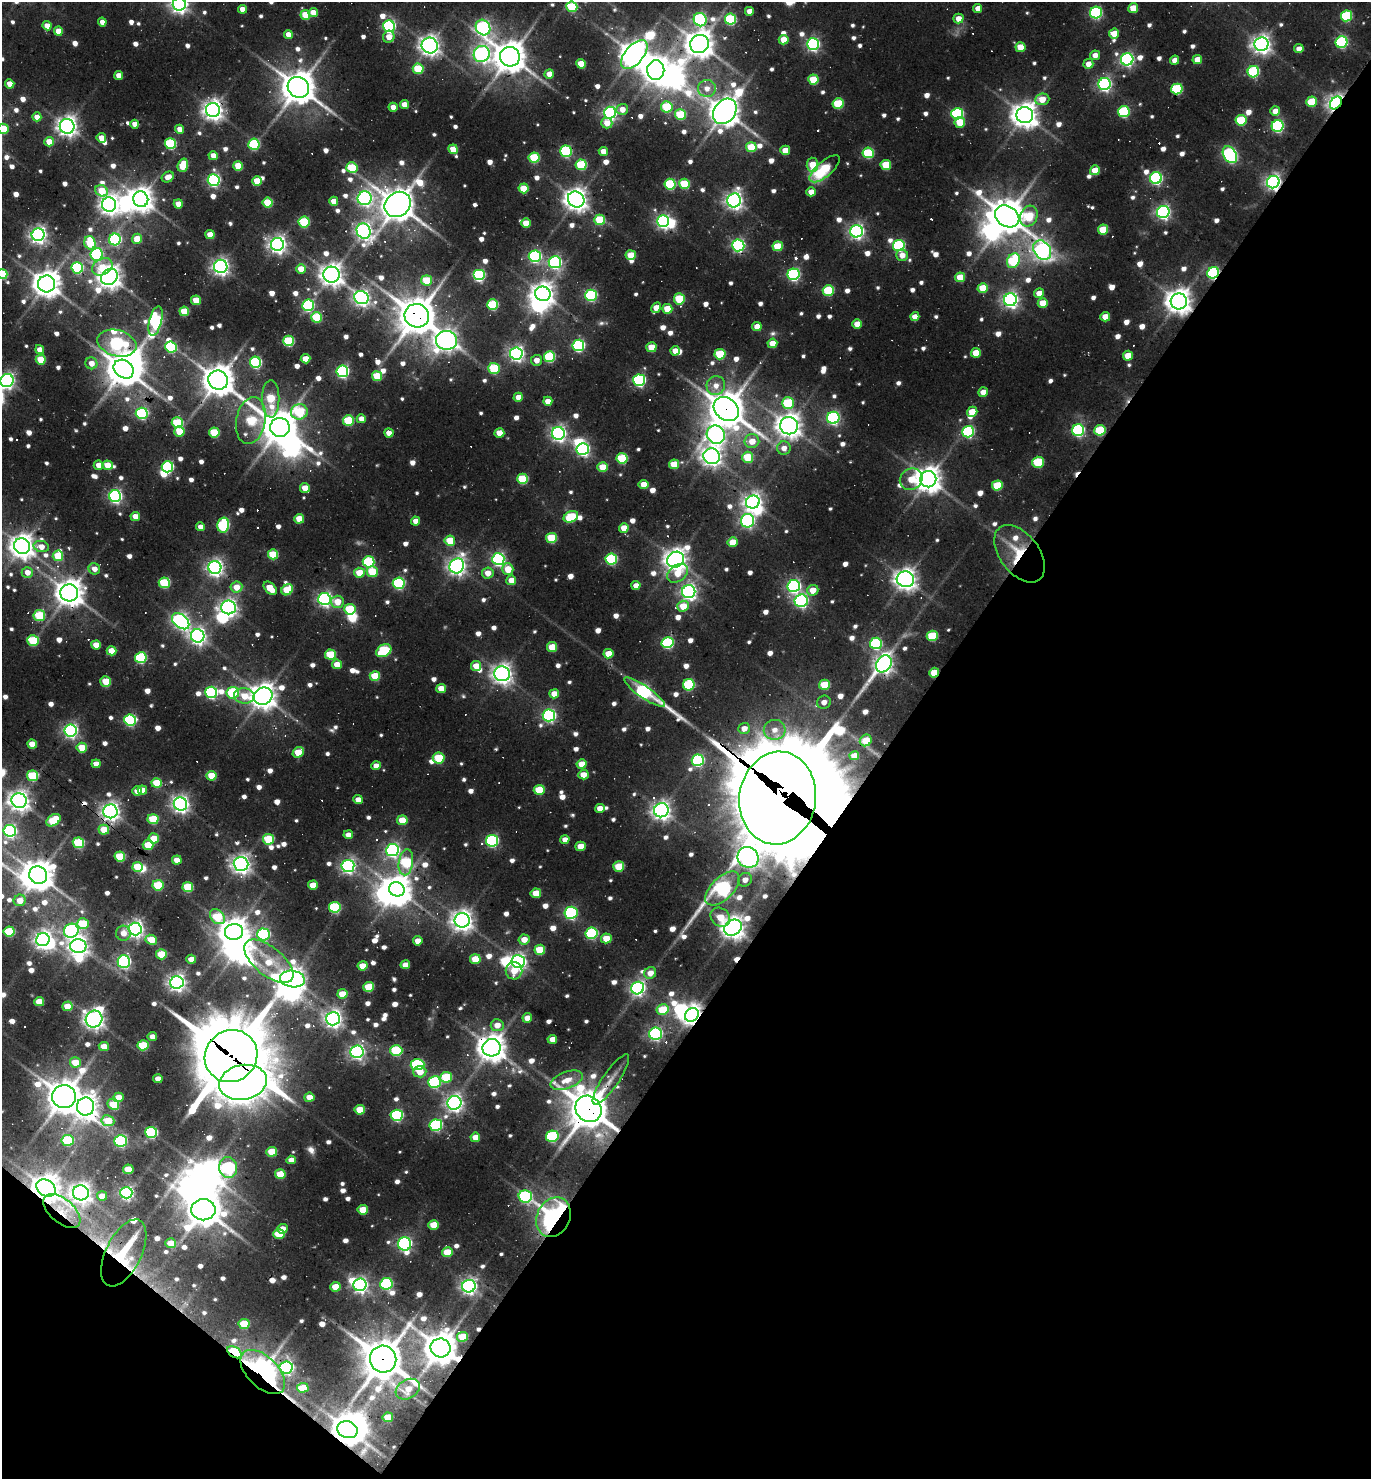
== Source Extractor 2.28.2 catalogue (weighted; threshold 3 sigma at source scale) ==
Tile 15 of 4 x 4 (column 3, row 4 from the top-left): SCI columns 3028-4396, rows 1-1477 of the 5913 x 5909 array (HDU 1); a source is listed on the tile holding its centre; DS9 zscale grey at full resolution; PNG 1373 x 1481 px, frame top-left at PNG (2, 2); each listed source drawn as its Kron ellipse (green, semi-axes under 4 px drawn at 4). Shown black and unused: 38% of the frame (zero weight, under 3 of 4 exposures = <1% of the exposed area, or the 3 px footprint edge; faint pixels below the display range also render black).
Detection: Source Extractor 2.28.2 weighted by HDU 2 'WHT'; one run over the whole footprint, this tile lists its part. Background 0.141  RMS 0.018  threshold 0.0821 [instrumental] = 3 sigma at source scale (4.5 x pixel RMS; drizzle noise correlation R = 1.50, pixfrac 1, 0.05/0.05 arcsec/px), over >= 5 px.
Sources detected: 1060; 5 too faint to see at this stretch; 31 inside a brighter object's white glare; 36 cosmic-ray / hot-pixel residue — neither listed nor drawn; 11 inside a brighter listed object's ellipse — not listed separately; of the other 977, all 500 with FLUX_AUTO >= 17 (the completeness limit of this list) listed and drawn (477 fainter detections not listed), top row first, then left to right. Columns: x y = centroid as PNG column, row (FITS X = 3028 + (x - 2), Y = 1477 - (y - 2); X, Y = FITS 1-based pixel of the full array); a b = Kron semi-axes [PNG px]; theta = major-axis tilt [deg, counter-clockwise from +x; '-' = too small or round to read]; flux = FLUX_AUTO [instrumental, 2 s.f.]
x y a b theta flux
179 4 6 6 - 920
572 7 5 5 - 110
978 8 4 4 - 18
1133 8 5 5 - 42
242 9 4 4 - 23
749 11 4 4 - 19
313 12 4 4 - 24
1096 13 6 6 - 290
305 15 5 5 - 57
1346 16 6 5 - 160
730 19 5 5 - 170
958 19 5 5 - 20
700 20 7 6 - 330
102 22 4 4 - 17
47 26 4 4 - 23
389 26 6 6 - 360
483 28 8 7 - 520
58 31 4 4 - 31
288 34 4 4 - 24
1114 34 5 5 - 32
389 37 6 5 - 22
784 40 5 4 - 36
1342 42 6 5 - 240
699 44 9 9 - 2800
813 44 6 6 - 420
1261 44 7 6 - 1100
430 45 8 8 - 1100
1021 47 5 5 - 46
1299 49 5 4 - 17
482 54 8 7 - 750
634 54 17 9 50 2500
1095 55 5 4 - 17
510 57 10 9 - 3600
1127 59 6 6 - 440
1175 60 5 4 - 18
1197 60 5 4 - 28
581 64 5 4 - 46
1088 64 5 5 - 19
418 69 5 5 - 90
656 70 10 8 89 2200
1253 72 6 5 - 190
549 74 4 4 - 22
119 75 4 4 - 22
813 80 5 5 - 72
10 84 5 4 - 23
1104 84 6 6 - 480
298 87 11 10 - 4200
707 88 9 8 - 19
1177 89 6 5 - 160
1042 99 7 5 6 34
1311 102 5 5 - 66
1336 103 7 5 50 870
838 104 5 5 - 110
404 105 4 4 - 24
393 107 4 4 - 22
667 107 6 5 - 100
622 109 6 5 - 20
213 110 7 7 - 1300
725 111 14 10 53 3600
1275 111 5 4 - 20
1124 112 6 5 - 180
610 113 6 6 - 560
680 114 5 5 - 100
957 114 6 5 - 240
1025 115 8 8 - 2300
37 117 4 4 - 20
1241 120 5 5 - 110
960 122 5 5 - 47
607 123 5 5 - 24
135 124 4 4 - 17
67 126 7 7 - 1200
1278 126 6 5 - 310
3 129 5 5 - 59
179 129 4 4 - 18
101 138 5 4 - 27
49 142 5 4 - 26
170 144 5 5 - 180
254 144 5 5 - 180
751 147 5 5 - 62
453 149 5 4 - 39
785 150 5 4 - 28
566 151 6 5 - 220
603 151 4 4 - 25
868 153 5 5 - 140
1230 155 9 6 -57 450
213 156 4 4 - 22
534 158 5 5 - 120
183 165 7 5 72 63
581 165 5 5 - 130
812 165 7 5 -85 40
886 165 5 5 - 71
238 166 5 4 - 56
352 168 5 5 - 100
825 169 19 7 41 93
1095 170 5 5 - 44
168 177 6 5 - 18
1156 178 6 6 - 320
214 180 6 5 - 420
257 181 5 5 - 50
1273 182 6 6 - 710
670 184 5 5 - 160
684 184 5 5 - 91
524 188 5 5 - 57
102 191 6 5 - 55
811 192 5 4 - 23
365 198 7 7 - 610
141 199 8 7 - 2100
576 200 8 7 - 1700
734 200 7 6 - 950
334 201 4 4 - 25
268 203 5 5 - 82
109 204 7 7 - 1300
178 204 4 4 - 25
398 204 14 11 40 4300
1163 212 6 6 - 560
1007 216 13 10 -34 4500
1029 216 11 8 66 95
600 220 5 5 - 87
663 221 6 6 - 500
304 222 5 5 - 140
526 223 5 4 - 32
1103 230 5 5 - 63
364 231 8 7 - 830
856 231 6 6 - 640
38 235 6 6 - 840
210 235 4 4 - 31
115 239 6 6 - 280
137 239 5 5 - 34
90 243 7 5 -74 83
277 244 6 6 - 970
738 245 6 6 - 410
899 245 6 5 - 240
778 246 5 5 - 62
1042 250 10 8 -53 730
97 254 6 6 - 270
631 255 5 5 - 53
902 255 6 5 - 20
535 256 6 6 - 330
1013 261 7 6 - 130
555 262 6 6 - 390
221 266 7 6 - 750
102 267 11 8 26 40
77 268 6 5 - 190
301 269 5 4 - 31
1213 273 6 5 - 240
2 274 5 5 - 87
793 274 6 5 - 360
331 275 8 8 - 1500
479 275 6 5 - 330
109 277 9 7 45 1800
960 277 5 5 - 40
426 280 5 5 - 67
46 284 8 8 - 2500
983 288 5 5 - 53
828 290 5 5 - 130
1039 293 5 4 - 25
543 294 8 7 - 1700
591 295 6 5 - 240
361 297 7 6 - 760
679 299 5 5 - 110
196 300 5 4 - 40
1010 300 6 6 - 730
1179 301 8 8 - 2200
1043 303 5 4 - 38
308 305 6 5 - 270
492 305 5 5 - 140
656 308 6 4 59 24
667 309 5 5 - 45
184 311 5 4 - 53
417 316 12 11 - 6000
316 317 5 5 - 100
915 317 4 4 - 18
1105 317 5 4 - 32
156 321 15 6 76 360
857 324 5 4 - 30
757 326 5 4 - 24
446 340 10 9 - 1100
289 341 5 5 - 150
117 343 20 13 -15 330
772 343 5 4 - 30
578 345 6 5 - 310
171 347 6 5 - 170
651 347 5 5 - 47
40 350 4 4 - 24
675 351 5 4 - 22
516 353 6 6 - 710
976 353 5 4 - 37
720 354 5 5 - 100
549 356 5 5 - 150
1128 356 5 4 - 37
41 359 5 5 - 57
305 359 5 4 - 35
536 360 5 5 - 17
255 362 6 5 - 230
91 363 6 6 - 20
494 368 6 5 - 100
124 369 11 8 -35 4000
342 371 6 6 - 360
377 376 5 5 - 59
218 380 10 9 - 3700
639 380 6 6 - 330
7 381 7 6 - 640
716 386 9 9 - 20
983 392 5 4 - 23
518 397 5 4 - 21
271 399 18 8 90 86
548 401 4 4 - 21
788 403 6 6 - 130
726 409 14 11 -38 5100
299 412 8 7 - 130
972 412 5 5 - 36
142 413 6 5 - 230
833 418 6 6 - 390
361 419 4 4 - 22
251 420 24 14 79 140
348 421 5 5 - 120
177 423 5 5 - 120
789 426 9 8 - 1800
280 427 10 9 - 4400
1078 430 6 6 - 300
1100 430 6 5 - 110
179 431 5 5 - 53
214 432 5 5 - 91
968 432 6 5 - 260
389 433 4 4 - 24
499 433 5 4 - 32
558 433 6 6 - 690
716 435 9 8 - 710
752 441 7 7 - 29
784 448 7 7 - 17
583 449 6 6 - 400
712 456 8 7 - 1300
748 457 5 5 - 74
622 458 5 5 - 130
1038 462 6 5 - 98
674 464 5 5 - 54
99 465 5 4 - 21
107 465 5 4 - 37
167 467 6 5 - 230
602 467 5 5 - 41
522 479 5 5 - 110
911 479 12 10 33 41
928 479 8 8 - 2400
644 485 5 4 - 33
997 485 5 5 - 75
305 488 5 4 - 30
115 496 6 6 - 460
753 502 7 6 - 1100
135 516 4 4 - 22
571 517 7 5 25 110
299 519 5 5 - 44
415 521 4 4 - 17
747 521 7 6 - 460
223 525 7 6 - 220
200 527 4 4 - 17
624 528 5 4 - 32
551 538 5 5 - 92
450 541 5 5 - 59
733 542 5 5 - 36
22 546 8 8 - 1900
41 547 8 5 -10 23
273 554 5 5 - 82
1020 554 33 19 -53 84
58 556 5 5 - 67
498 559 6 6 - 420
611 559 6 5 - 210
676 560 8 7 - 1800
369 562 6 5 - 200
457 566 8 7 - 890
215 568 6 6 - 820
94 569 6 5 - 19
508 569 6 5 - 35
27 572 5 5 - 20
372 572 5 5 - 72
359 573 5 5 - 46
488 573 6 5 - 22
678 573 11 8 37 31
905 579 9 8 - 1400
511 580 5 4 - 26
164 583 5 5 - 130
399 583 6 5 - 270
636 585 4 4 - 18
794 586 6 6 - 460
236 587 6 5 - 28
270 588 8 5 -44 47
287 590 6 5 - 71
813 590 6 5 - 28
689 592 6 6 - 650
69 593 9 8 - 2600
324 599 6 6 - 560
801 601 7 6 - 430
337 602 7 6 - 32
683 606 5 5 - 36
229 607 7 7 - 770
350 609 5 5 - 110
39 616 6 5 - 100
181 621 10 6 -40 720
198 636 7 6 - 830
932 636 6 5 - 100
33 640 6 5 - 110
667 643 6 5 - 230
876 643 6 6 - 240
96 645 5 4 - 29
552 647 5 5 - 53
111 651 5 4 - 38
384 651 8 6 31 150
330 654 5 5 - 83
608 654 5 4 - 36
141 658 5 5 - 200
337 664 5 4 - 28
884 664 9 7 54 1000
476 666 5 5 - 32
934 673 5 4 - 41
502 674 8 7 - 1200
375 676 5 5 - 67
106 681 5 5 - 39
689 685 6 5 - 150
825 685 5 5 - 65
441 688 5 4 - 30
211 692 6 5 - 310
644 692 24 6 -35 490
233 693 6 6 - 170
554 694 5 4 - 28
244 696 10 7 -6 36
263 696 10 8 23 2400
824 702 7 6 - 17
549 715 6 6 - 420
130 720 6 5 - 270
744 728 6 5 - 18
70 730 6 6 - 570
775 730 11 10 - 23
866 740 6 5 - 54
32 744 5 4 - 29
82 748 5 5 - 55
298 752 6 5 - 47
854 756 5 4 - 28
439 758 6 5 - 83
698 760 6 6 - 300
96 764 4 4 - 19
582 764 5 4 - 34
376 766 5 4 - 19
583 775 5 4 - 29
32 776 6 5 - 110
211 776 5 5 - 57
157 783 5 5 - 65
142 790 5 4 - 19
539 790 5 5 - 70
137 791 5 4 - 23
778 798 46 38 82 29000
358 800 5 4 - 19
19 801 8 7 - 1300
180 804 7 6 - 890
600 808 5 4 - 20
661 810 7 7 - 1100
110 811 7 7 - 990
153 819 5 5 - 91
53 820 8 5 34 94
402 820 5 5 - 49
104 830 5 5 - 42
10 831 6 6 - 410
348 835 4 4 - 18
154 838 5 5 - 45
268 839 5 5 - 88
565 839 5 4 - 17
492 841 6 6 - 330
78 843 6 5 - 130
148 845 5 5 - 56
580 846 5 4 - 34
392 850 6 6 - 480
120 856 5 5 - 83
748 857 11 10 - 1000
177 860 5 4 - 28
406 862 13 7 81 140
241 864 7 7 - 1000
348 866 6 6 - 590
138 867 5 5 - 76
619 867 5 5 - 69
38 875 9 8 - 3300
745 880 7 6 - 18
158 885 5 5 - 90
313 885 5 4 - 32
188 887 5 5 - 100
722 888 21 11 44 690
397 889 8 7 - 2700
536 893 5 4 - 39
20 900 6 5 - 28
335 907 6 5 - 170
571 913 6 6 - 300
217 917 8 6 -47 79
720 917 10 8 -43 37
462 920 7 7 - 1400
83 924 6 5 - 86
733 928 9 7 32 1800
135 929 6 6 - 920
9 931 5 5 - 120
71 931 7 7 - 440
234 932 9 8 - 2800
123 933 7 7 - 19
592 933 6 5 - 220
263 934 6 6 - 300
606 938 5 5 - 41
524 939 5 5 - 23
43 940 7 6 - 1000
151 940 6 5 - 49
418 941 4 4 - 22
78 946 8 7 - 1200
540 950 5 5 - 70
161 954 5 5 - 57
191 959 5 4 - 24
475 959 5 5 - 49
269 961 29 14 -39 67
124 962 6 6 - 400
518 962 7 6 - 800
405 965 5 4 - 20
363 966 5 4 - 35
514 971 8 8 - 26
650 973 6 5 - 20
292 979 12 8 -9 1800
177 982 6 6 - 960
369 987 5 5 - 71
638 988 7 6 - 620
342 994 5 4 - 39
39 1002 5 4 - 41
67 1006 5 5 - 38
663 1010 6 5 - 74
692 1015 7 6 - 1600
527 1018 5 4 - 20
94 1019 9 8 - 1100
333 1019 7 6 - 960
497 1025 6 6 - 22
655 1034 6 6 - 430
152 1037 4 4 - 19
552 1039 5 4 - 19
143 1045 5 5 - 89
104 1046 5 4 - 25
492 1048 9 8 - 2500
396 1050 6 5 - 150
357 1052 6 6 - 600
231 1056 27 25 42 18000
75 1062 5 5 - 45
418 1065 7 5 5 280
420 1072 6 5 - 28
446 1077 6 5 - 110
158 1079 5 4 - 19
611 1079 30 8 56 25
567 1080 17 8 20 31
243 1082 24 17 11 1800
434 1082 6 6 - 220
64 1097 12 11 - 4600
119 1097 5 4 - 25
309 1097 5 4 - 26
454 1103 7 7 - 860
113 1104 6 5 - 55
85 1107 9 8 - 1900
588 1109 14 12 -48 6500
360 1110 5 5 - 46
397 1115 6 5 - 270
108 1121 6 5 - 48
436 1125 6 5 - 250
151 1132 6 5 - 240
552 1136 6 5 - 210
475 1137 5 4 - 22
68 1140 6 5 - 130
121 1141 6 5 - 260
272 1152 5 5 - 53
291 1160 5 4 - 19
228 1168 10 9 - 290
128 1169 5 4 - 49
280 1174 5 5 - 53
46 1188 10 8 -33 2500
81 1193 8 7 - 1200
126 1193 6 6 - 450
102 1196 5 4 - 24
525 1196 7 6 - 280
203 1210 12 10 -1 4100
363 1210 5 5 - 42
62 1211 22 12 -40 35
553 1217 21 16 64 460
434 1225 5 5 - 43
282 1229 5 4 - 21
279 1234 5 4 - 64
171 1243 5 5 - 30
405 1244 7 6 - 500
447 1252 5 5 - 47
124 1253 36 18 64 98
386 1284 6 5 - 250
360 1285 6 6 - 670
469 1286 7 6 - 800
335 1287 5 4 - 39
244 1324 5 5 - 73
463 1337 5 5 - 66
440 1348 10 9 - 4500
234 1352 8 5 -33 160
383 1359 13 13 - 7100
286 1367 6 6 - 440
263 1372 27 15 -45 860
303 1388 6 5 - 46
408 1389 13 9 31 26
388 1417 5 5 - 45
347 1430 10 8 -16 3600
Overlapping masked pixels (flux is a lower limit): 29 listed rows (the first 20) at x y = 1336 103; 213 110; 566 151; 1273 182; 1213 273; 1179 301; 417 316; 218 380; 726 409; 1100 430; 1020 554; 69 593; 934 673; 778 798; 110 811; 722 888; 692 1015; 492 1048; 231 1056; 588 1109
Isophote crosses this tile's border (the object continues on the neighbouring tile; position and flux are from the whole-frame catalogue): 6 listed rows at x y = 179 4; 572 7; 1133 8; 3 129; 2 274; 7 381